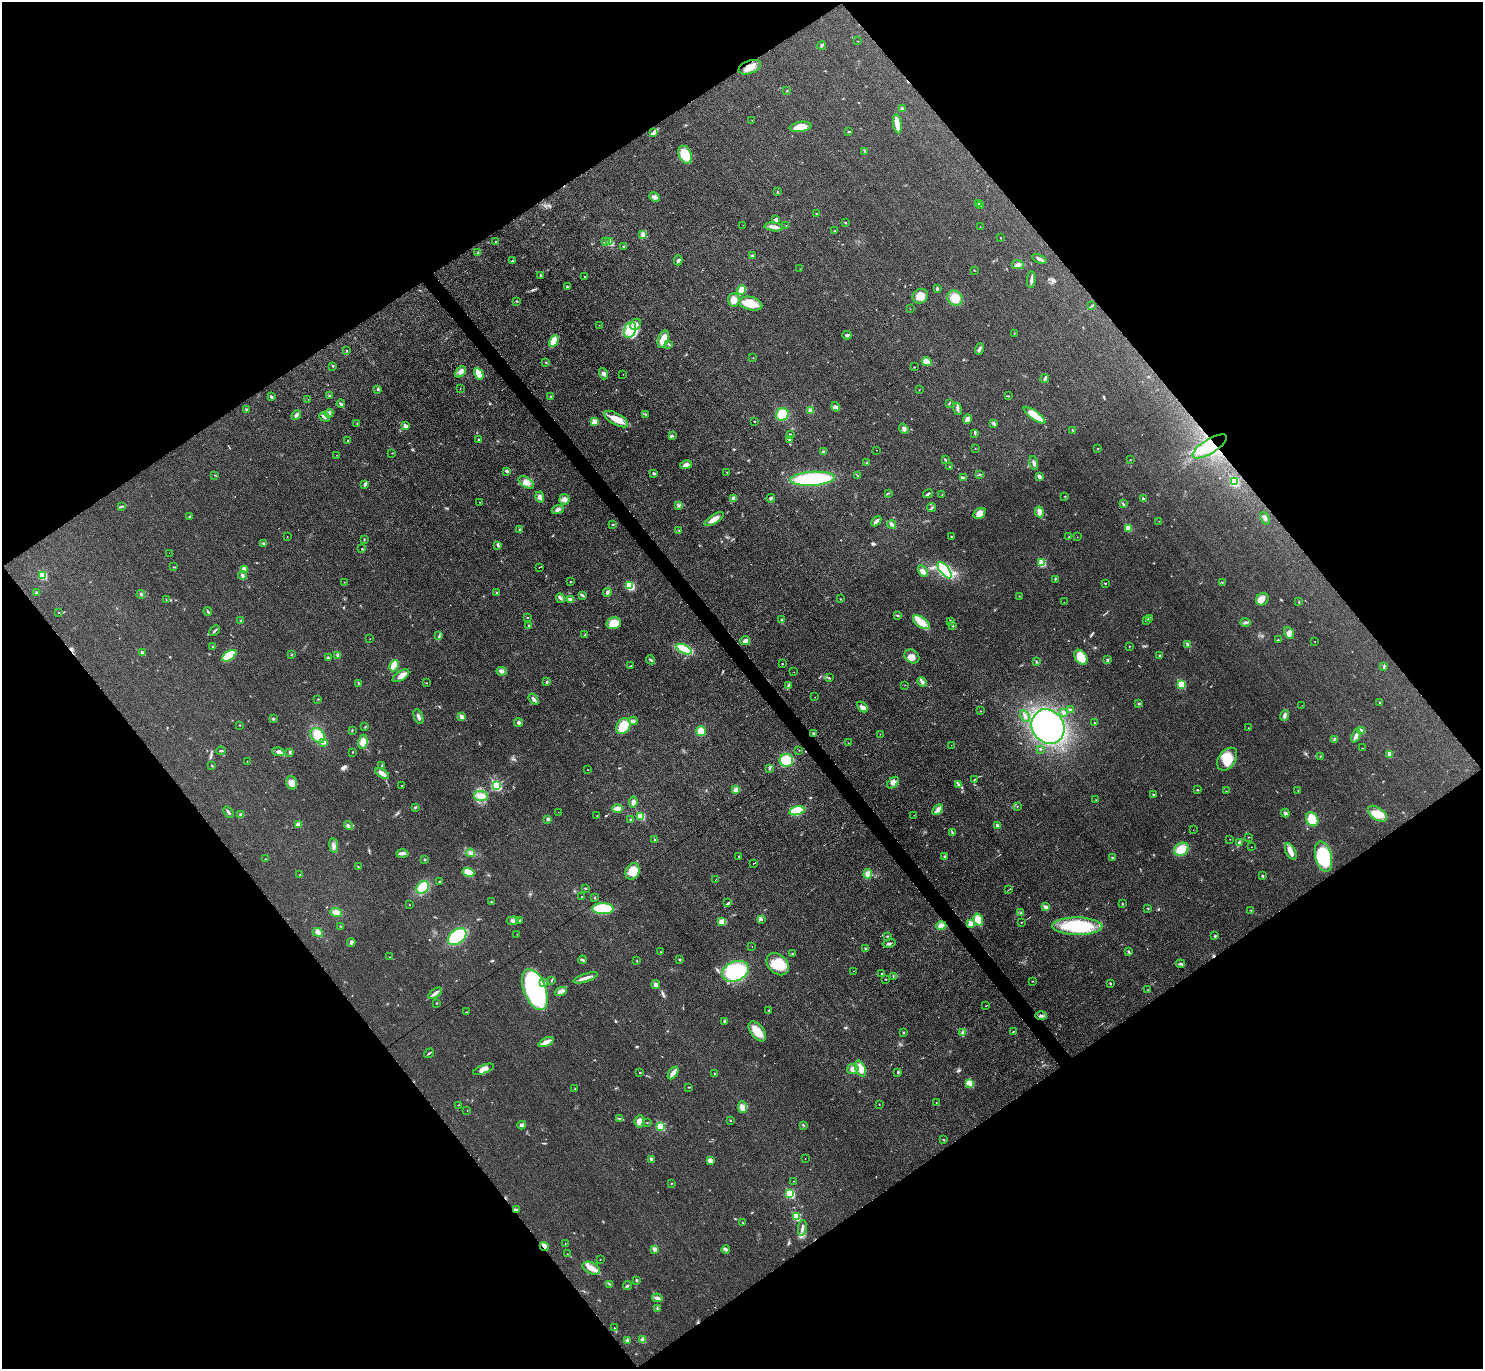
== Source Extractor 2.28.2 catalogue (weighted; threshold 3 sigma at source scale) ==
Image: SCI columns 1-5924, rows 156-5623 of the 5926 x 5921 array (HDU 1 of 3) = the unmasked area's bounding box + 8 px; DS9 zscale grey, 4 x 4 block average (1 PNG px = mean of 4 x 4 image px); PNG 1485 x 1371 px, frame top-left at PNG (2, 2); each listed source drawn as its Kron ellipse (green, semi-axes under 4 px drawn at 4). Shown black and unused: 50% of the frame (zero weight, under 3 of 6 exposures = <1% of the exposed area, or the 3 px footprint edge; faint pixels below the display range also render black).
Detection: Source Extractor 2.28.2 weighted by HDU 2 'WHT'. Background 0.0346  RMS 0.004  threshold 0.0163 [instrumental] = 3 sigma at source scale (4.09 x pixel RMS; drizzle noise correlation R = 1.36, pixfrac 0.8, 0.05/0.05 arcsec/px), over >= 5 px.
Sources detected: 501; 1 inside a brighter object's white glare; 6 cosmic-ray / hot-pixel residue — neither listed nor drawn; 4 coinciding with a brighter row at this scale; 14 inside a brighter listed object's ellipse — not listed separately; the other 476 listed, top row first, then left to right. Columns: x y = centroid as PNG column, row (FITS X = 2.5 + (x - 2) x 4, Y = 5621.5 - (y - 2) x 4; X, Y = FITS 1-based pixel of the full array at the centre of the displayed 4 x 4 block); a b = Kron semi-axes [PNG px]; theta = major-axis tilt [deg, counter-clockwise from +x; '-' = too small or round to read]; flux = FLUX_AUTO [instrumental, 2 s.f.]
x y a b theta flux
858 41 2 2 - 0.68
822 45 4 2 - 3.9
750 67 12 6 20 20
787 91 2 2 - 0.79
902 109 3 2 - 4.8
752 120 2 2 - 0.73
897 124 9 4 -81 21
801 127 11 5 9 32
653 132 2 2 - 2.1
849 132 2 2 - 2.3
865 151 3 2 - 2.3
685 155 9 6 -64 41
777 192 2 2 - 1.1
655 197 6 3 -25 8.9
979 203 3 2 - 3.8
980 205 3 2 - 2.2
817 214 3 2 - 1.7
776 220 3 2 - 3.1
845 223 2 2 - 1.5
743 225 2 2 - 0.33
786 226 2 2 - 1
774 227 9 3 -6 12
980 227 2 2 - 0.55
834 231 2 2 - 0.8
643 234 2 2 - 9.8
1000 238 2 2 - 0.53
610 241 4 3 - 7.5
496 242 2 2 - 4.6
606 242 3 2 - 1.8
624 246 3 2 - 1.8
478 253 3 2 - 1.9
752 256 3 3 - 2.4
1039 259 8 2 -24 6.7
678 260 5 3 - 4
512 261 3 2 - 1.6
1018 265 6 4 -8 6.5
800 269 2 2 - 0.55
974 270 3 2 - 1.1
541 276 2 2 - 2.4
584 276 2 2 - 1.1
1031 280 8 3 85 6.6
567 287 3 2 - 2.1
937 289 3 2 - 2.9
741 290 5 4 - 21
920 296 8 7 - 19
955 298 8 7 - 30
734 300 7 5 88 16
517 301 2 2 - 1.3
751 304 12 6 -14 39
1092 305 2 2 - 1.2
910 309 2 2 - 0.65
636 324 6 5 - 11
599 325 2 2 - 0.51
630 330 8 6 70 46
1014 333 2 2 - 0.71
847 335 4 3 - 5.1
663 339 9 5 69 30
554 341 6 4 62 22
669 344 3 2 - 1.9
979 349 6 2 71 6.5
346 351 2 2 - 1.8
753 358 2 2 - 0.51
545 362 2 2 - 0.99
927 362 5 4 - 19
333 366 2 2 - 3.5
914 367 2 2 - 0.85
460 372 6 4 43 8.7
479 374 6 3 -60 35
604 374 6 3 -72 5.7
623 374 2 2 - 0.54
1045 379 4 3 - 4.5
460 388 2 2 - 0.52
378 389 2 2 - 3.2
919 390 2 2 - 0.53
330 396 2 2 - 1.7
551 396 2 2 - 1.6
1008 396 3 2 - 1.2
271 397 3 2 - 3.6
308 399 2 2 - 0.41
949 403 3 2 - 2
341 404 4 3 - 3.3
836 407 5 4 - 5.8
958 409 6 3 -75 5.3
246 410 2 2 - 1.3
810 410 2 2 - 31
329 413 4 3 - 4.8
782 414 6 6 - 48
296 415 5 3 - 4.7
646 415 2 2 - 1
1034 415 13 3 -36 57
324 417 5 3 - 5.6
616 419 13 5 -29 33
967 419 5 3 - 12
595 421 2 2 - 49
755 421 2 2 - 1.5
994 423 3 2 - 5.5
357 424 2 2 - 0.5
406 426 2 2 - 21
904 429 5 4 - 7.1
1073 430 3 2 - 2.1
975 433 2 2 - 1.7
790 434 2 2 - 2.6
672 436 2 2 - 0.93
790 439 3 2 - 3.1
478 440 3 2 - 1.8
348 441 2 2 - 3.6
1210 446 19 7 32 58
1098 448 2 2 - 0.72
975 449 2 2 - 0.61
877 450 2 2 - 0.66
823 451 2 2 - 1.2
392 453 2 2 - 0.87
337 455 2 2 - 0.5
945 460 3 2 - 2
1130 460 2 2 - 0.84
867 463 4 2 - 1.5
1034 463 7 3 -76 5.7
686 465 6 4 11 11
950 467 2 2 - 0.66
507 471 3 3 - 3.9
727 472 2 2 - 1
654 473 2 2 - 9.2
979 474 3 2 - 2.1
215 475 2 2 - 1
858 475 2 2 - 0.8
1039 477 4 3 - 7.8
964 478 3 2 - 4
812 479 22 7 3 190
526 482 9 5 -33 12
1234 482 2 2 - 130
365 485 4 2 - 3
888 493 2 2 - 0.84
928 494 5 2 - 3.5
942 495 2 2 - 1
1065 496 3 2 - 1
540 497 5 4 - 7.6
733 498 4 3 - 3.5
771 498 4 3 - 3.3
564 499 5 5 - 7.5
1143 499 3 2 - 3.2
480 502 2 2 - 0.87
1123 504 3 2 - 1.7
679 505 2 2 - 0.99
121 507 2 2 - 1.6
932 508 4 2 - 2.3
558 509 6 3 20 6.1
1039 512 5 4 - 12
980 513 7 5 39 17
189 516 3 2 - 1.8
1265 518 6 3 -65 5.2
714 519 11 4 33 19
876 521 6 2 46 7.9
1159 521 2 2 - 0.4
613 524 3 2 - 1.4
892 524 4 3 - 4.9
1128 528 2 2 - 69
520 530 3 2 - 1.7
679 530 2 2 - 0.87
287 536 2 2 - 0.55
951 537 2 2 - 4
1069 537 2 2 - 0.83
1077 537 2 2 - 0.26
364 539 3 2 - 1.4
263 543 4 2 - 2.2
498 545 3 3 - 3
362 549 2 2 - 1.5
169 553 2 2 - 6.7
1042 563 2 2 - 87
173 567 3 2 - 1.3
539 567 2 2 - 4.5
244 569 4 3 - 11
945 570 10 4 -52 150
923 571 6 4 -61 13
242 575 4 2 - 3.4
43 576 2 2 - 110
1055 579 3 2 - 1
344 582 2 2 - 0.51
570 582 3 2 - 1
1222 582 2 2 - 1.6
1105 583 2 2 - 3.2
630 586 4 3 - 55
36 592 2 2 - 1.5
607 592 4 3 - 4.3
497 593 2 2 - 3.9
141 594 4 3 - 3.6
582 595 3 2 - 4.4
1019 596 2 2 - 0.97
560 598 5 2 - 2.9
166 599 2 2 - 0.8
570 599 4 2 - 5.7
840 599 3 2 - 0.96
1262 599 7 5 41 12
1064 602 2 2 - 0.6
1299 602 4 2 - 1.2
59 612 2 2 - 0.54
208 612 4 2 - 2.7
898 615 4 2 - 2.1
527 617 3 2 - 1.1
1149 618 3 2 - 7.8
781 619 2 2 - 0.94
241 620 2 2 - 1.4
1147 620 3 2 - 2.9
950 621 3 2 - 4.2
921 622 9 5 -35 30
1245 622 5 3 - 4.2
614 623 7 6 - 37
529 626 2 2 - 8.8
953 626 3 2 - 1.2
214 631 6 2 44 3.6
1289 633 6 4 -62 9.2
585 635 3 2 - 1.1
439 636 2 2 - 1.1
370 639 2 2 - 0.58
745 640 5 3 - 8
1278 640 3 2 - 1.1
1315 641 2 2 - 0.57
1188 645 3 2 - 6.7
1129 646 2 2 - 0.68
213 647 3 2 - 1.2
684 649 8 4 -25 87
142 653 2 2 - 17
292 654 2 2 - 0.83
338 655 2 2 - 5.2
229 656 8 4 33 70
912 656 8 6 -39 14
1160 656 2 2 - 2.9
328 657 2 2 - 5.7
1081 657 8 5 -55 41
651 660 4 2 - 2.9
1107 660 3 2 - 2.2
1036 662 2 2 - 1.7
782 664 2 2 - 2.6
394 666 6 3 65 55
631 666 4 2 - 1.8
1384 667 3 2 - 2
502 671 5 3 - 6.8
794 672 2 2 - 0.68
401 676 9 4 33 18
829 678 2 2 - 1.3
547 682 3 2 - 1.9
922 682 5 3 - 6.4
358 683 2 2 - 1.4
427 683 2 2 - 0.68
1181 684 2 2 - 110
788 685 3 2 - 2.2
905 685 2 2 - 0.57
815 697 2 2 - 0.57
318 699 2 2 - 1.5
534 699 6 3 -53 6.5
1380 703 2 2 - 4.9
1138 704 2 2 - 1.1
1302 705 2 2 - 0.37
862 707 6 3 -44 6.4
1070 710 2 2 - 4.6
980 711 2 2 - 0.97
1064 712 4 2 - 4.1
1285 715 5 3 - 5.7
1025 716 6 2 -62 4.2
418 717 8 3 -68 7.1
462 717 2 2 - 28
273 719 2 2 - 1.6
633 721 4 3 - 3.9
519 723 4 3 - 4.1
1094 723 2 2 - 2.2
240 725 2 2 - 0.81
623 726 8 6 57 48
365 727 2 2 - 1.4
1048 727 18 15 -54 440
1248 728 2 2 - 0.6
352 730 3 2 - 1.6
1361 730 3 2 - 6.5
701 731 5 5 - 22
813 733 3 2 - 3
880 734 2 2 - 0.47
318 736 8 6 -49 41
1356 736 7 2 69 5.6
1334 739 3 2 - 1.9
324 742 3 2 - 4.8
363 742 7 4 82 21
848 743 2 2 - 0.68
951 745 2 2 - 0.55
1362 748 2 2 - 0.59
1040 749 2 2 - 1.2
799 750 2 2 - 0.7
221 751 5 2 - 2.7
278 752 6 4 -7 7.9
290 752 3 2 - 4
353 752 2 2 - 0.89
1389 754 3 2 - 13
1320 756 2 2 - 0.68
1227 759 12 8 55 43
786 760 7 6 - 47
247 761 2 2 - 0.59
382 765 3 2 - 1.7
212 766 4 2 - 1.1
770 768 2 2 - 1.2
588 770 2 2 - 0.69
382 774 8 3 -32 13
974 779 3 2 - 1.4
291 783 7 5 -75 17
893 783 7 4 45 8.9
959 785 3 2 - 3.2
401 786 2 2 - 0.57
496 786 3 2 - 260
736 790 3 3 - 11
1198 790 2 2 - 1.8
1226 791 2 2 - 0.9
1298 791 2 2 - 0.91
1153 795 3 2 - 1.1
481 796 7 5 -12 21
1096 800 3 2 - 0.87
633 802 5 4 - 7.4
1017 806 2 2 - 0.68
415 807 3 2 - 2.1
617 809 5 3 - 16
938 810 6 3 46 13
797 811 8 3 14 86
228 812 6 2 -51 3.5
558 812 2 2 - 0.33
1285 813 4 3 - 5.3
1377 814 11 6 -36 27
241 815 2 2 - 7.3
914 815 2 2 - 0.4
597 816 2 2 - 0.87
641 816 2 2 - 110
548 819 2 2 - 10
1312 819 7 6 - 46
630 820 2 2 - 2.8
298 824 3 3 - 10
348 826 5 2 - 3.4
997 826 4 2 - 4.3
1193 830 2 2 - 0.4
952 832 4 2 - 2.1
1249 837 2 2 - 0.92
1230 839 2 2 - 1.1
655 840 2 2 - 7.2
1240 843 4 3 - 7.1
334 846 7 3 -82 7.3
1251 847 2 2 - 0.51
1181 849 8 6 31 39
1291 851 9 5 -63 14
471 853 4 3 - 5.5
402 854 6 2 2 4.9
739 856 2 2 - 1.1
944 856 2 2 - 1.3
1323 857 15 8 -76 130
1112 858 3 2 - 1.5
266 859 2 2 - 0.73
425 860 2 2 - 5.9
753 863 2 2 - 0.56
358 867 2 2 - 1.1
632 871 8 6 62 35
468 872 6 4 -21 37
868 874 5 4 - 14
300 875 2 2 - 0.68
1262 876 2 2 - 7.7
716 879 2 2 - 0.81
439 882 2 2 - 4.8
423 887 7 5 44 62
585 888 3 2 - 2.1
1009 889 3 2 - 0.98
581 897 2 2 - 1.8
595 898 3 2 - 1.3
491 902 2 2 - 1.4
728 903 3 2 - 2.7
1122 904 2 2 - 1.4
409 905 2 2 - 0.62
1046 907 4 3 - 6.6
603 909 10 5 -1 100
1148 909 2 2 - 1
1251 910 2 2 - 1
336 912 6 4 -18 13
1021 912 2 2 - 0.85
762 919 2 2 - 1.1
978 920 6 5 - 24
513 921 6 3 7 5.8
520 921 3 2 - 2
722 922 4 3 - 19
1021 922 2 2 - 0.97
971 923 2 2 - 44
341 926 3 2 - 1.1
941 926 5 4 - 12
1077 926 25 9 -1 140
318 932 5 4 - 6.7
517 934 2 2 - 0.46
887 936 2 2 - 1.8
1215 936 3 3 - 2.3
457 937 10 7 39 140
351 942 4 3 - 6.9
889 943 7 2 12 4.2
752 946 2 2 - 0.44
865 948 2 2 - 1.1
660 952 2 2 - 1
1129 952 4 2 - 2.5
792 954 2 2 - 1.5
389 957 2 2 - 0.43
680 959 2 2 - 1.6
582 960 4 2 - 4.9
637 961 2 2 - 1.2
778 964 13 9 -44 53
1180 964 4 3 - 3.9
735 971 14 9 22 140
853 971 2 2 - 0.44
882 974 2 2 - 1.5
893 977 2 2 - 0.75
586 978 12 3 18 13
886 979 2 2 - 0.93
552 980 3 2 - 1.4
1032 981 2 2 - 0.66
544 982 3 2 - 2.5
1110 983 3 2 - 1.5
656 985 4 3 - 8.3
535 990 21 11 -68 410
1148 990 2 2 - 0.64
561 991 6 3 23 6
435 993 8 3 35 6.7
437 1003 2 2 - 1.4
986 1006 3 2 - 1.2
769 1011 4 2 - 2.1
466 1012 2 2 - 1.4
1041 1016 5 2 - 5
724 1021 4 2 - 2.1
757 1031 11 6 -53 40
1013 1031 3 2 - 1.1
903 1033 2 2 - 3.9
963 1033 3 3 - 3.9
546 1042 8 2 24 21
429 1053 5 2 - 2.6
861 1068 8 4 -66 25
483 1069 11 3 21 15
853 1069 6 5 - 11
898 1072 3 2 - 2.9
640 1073 2 2 - 3.4
673 1073 7 3 54 16
714 1073 2 2 - 0.83
969 1084 4 2 - 5.2
689 1087 3 2 - 1.3
575 1089 2 2 - 1.1
936 1103 2 2 - 0.62
879 1104 2 2 - 0.74
458 1105 2 2 - 0.67
743 1107 6 4 -84 10
467 1111 2 2 - 0.43
620 1118 3 2 - 1.9
639 1121 6 4 83 11
730 1121 2 2 - 2.1
647 1122 2 2 - 0.82
522 1125 4 3 - 4.3
803 1125 3 2 - 1.1
660 1126 2 2 - 150
943 1140 2 2 - 1.2
651 1159 2 2 - 12
805 1159 2 2 - 0.35
710 1161 3 3 - 15
793 1181 2 2 - 0.61
671 1183 2 2 - 0.88
790 1194 2 2 - 170
516 1209 4 3 - 3.4
796 1217 2 2 - 110
742 1223 2 2 - 1.9
802 1228 8 3 82 8.5
565 1243 2 2 - 0.46
544 1246 5 3 - 17
655 1249 3 3 - 7.5
726 1249 4 3 - 6.4
567 1254 2 2 - 0.66
600 1259 2 2 - 0.75
591 1268 9 5 -26 18
637 1280 2 2 - 6.8
610 1284 3 2 - 2.1
628 1285 4 2 - 2.3
657 1298 5 3 - 5.8
657 1309 3 2 - 2.4
614 1328 2 2 - 0.89
627 1340 3 3 - 3.7
643 1340 3 3 - 16
Overlapping masked pixels (flux is a lower limit): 4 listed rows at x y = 750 67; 1210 446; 516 1209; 544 1246
Diffuse or blended objects may show on this block-average render without a row.